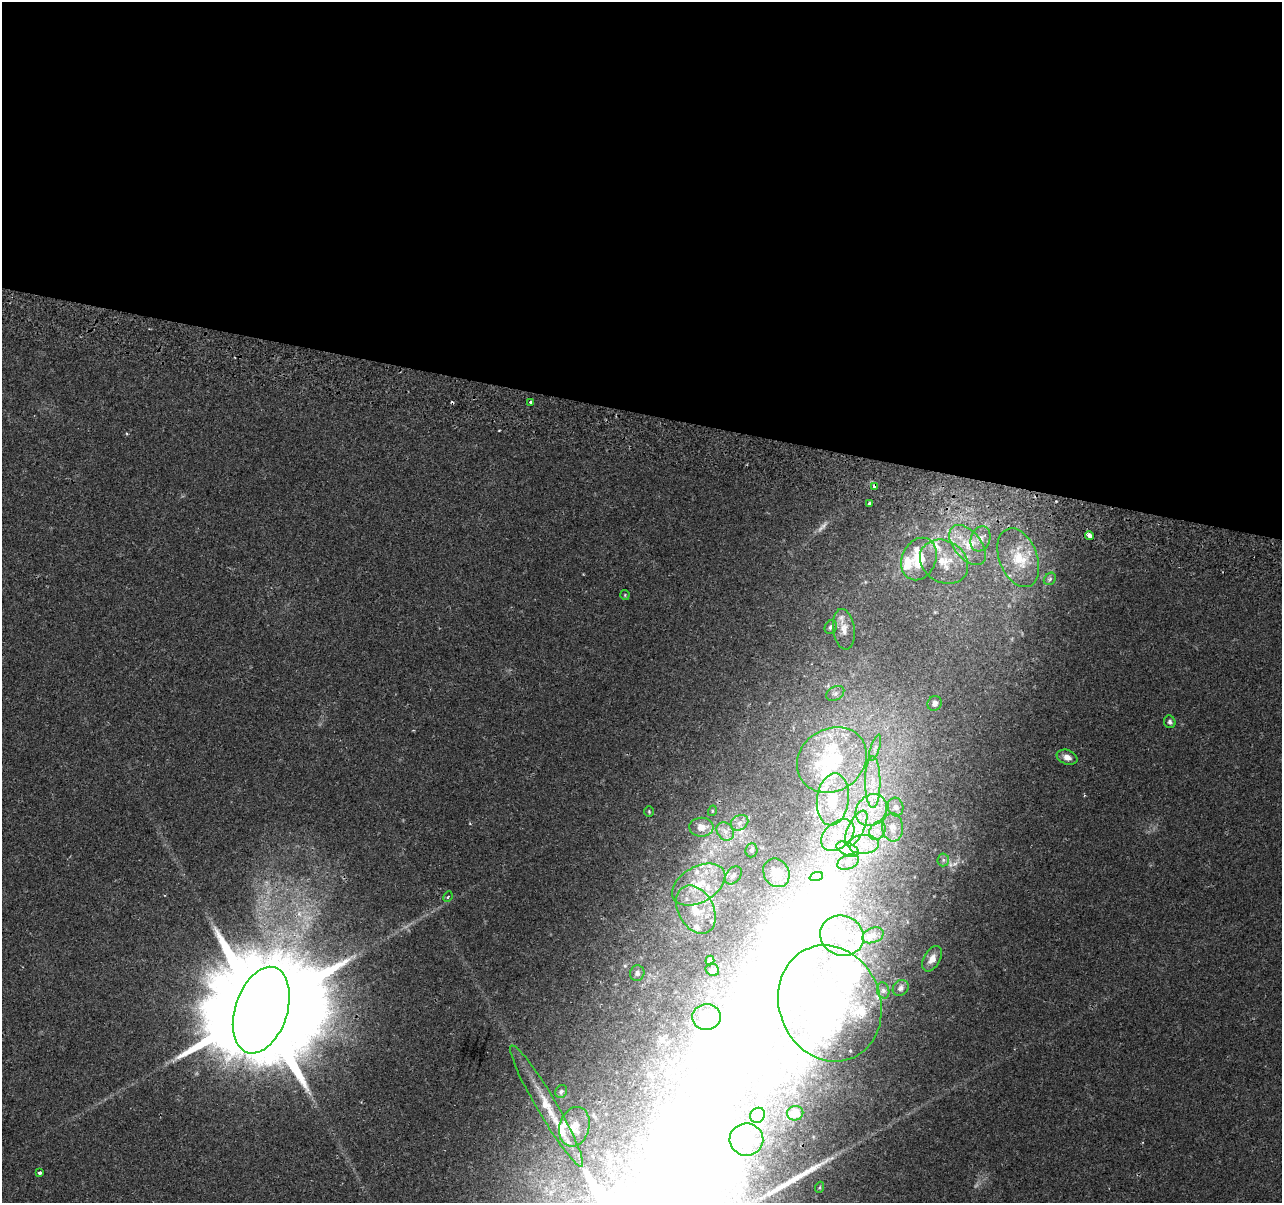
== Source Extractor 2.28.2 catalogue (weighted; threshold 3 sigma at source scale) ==
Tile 3 of 4 x 4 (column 3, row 1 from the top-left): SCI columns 2574-3853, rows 3874-5074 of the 5156 x 5407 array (HDU 1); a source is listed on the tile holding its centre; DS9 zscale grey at full resolution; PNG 1284 x 1205 px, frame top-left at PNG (2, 2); each listed source drawn as its Kron ellipse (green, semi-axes under 4 px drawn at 4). Shown black and unused: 34% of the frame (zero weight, under 2 of 3 exposures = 3% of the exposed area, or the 3 px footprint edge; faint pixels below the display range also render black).
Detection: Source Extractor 2.28.2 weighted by HDU 2 'WHT'; one run over the whole footprint, this tile lists its part. Background 0.117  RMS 0.0067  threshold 0.0302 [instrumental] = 3 sigma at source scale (4.5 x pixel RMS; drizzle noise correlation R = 1.50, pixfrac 1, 0.0396/0.0396 arcsec/px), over >= 5 px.
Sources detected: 101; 3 too faint to see at this stretch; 11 inside a brighter object's white glare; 2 cosmic-ray / hot-pixel residue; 1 long thin detection or spike segment (spike, bleed or trail) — neither listed nor drawn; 22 inside a brighter listed object's ellipse — not listed separately; the other 62 listed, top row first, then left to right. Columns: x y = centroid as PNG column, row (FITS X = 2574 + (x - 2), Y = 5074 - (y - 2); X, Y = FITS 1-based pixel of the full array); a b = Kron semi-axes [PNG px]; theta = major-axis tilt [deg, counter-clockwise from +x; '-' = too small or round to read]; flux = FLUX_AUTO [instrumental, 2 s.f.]
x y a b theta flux
530 402 3 3 - 2.2
875 486 4 3 - 6.9
869 503 4 3 - 1.6
1089 535 4 3 - 10
980 539 13 9 70 5.4
968 545 24 13 -50 16
1018 558 31 19 -69 23
919 559 22 17 66 25
944 562 25 20 -33 20
1050 579 7 5 47 1.4
625 595 5 4 - 0.8
831 627 7 6 - 1.9
844 629 20 10 -82 7.3
835 693 9 6 28 2.6
935 703 8 7 - 2.7
1170 722 6 5 - 1.7
875 748 14 4 71 3.1
1067 757 11 7 -20 4.4
832 760 36 31 34 60
873 782 26 7 -90 13
833 799 26 16 83 24
896 807 9 7 -76 3
871 810 17 14 47 16
712 811 5 3 - 0.62
649 812 5 4 - 0.84
739 823 9 7 32 3.3
701 827 12 9 1 7.7
892 827 14 10 -85 5.8
856 828 19 8 64 10
725 831 10 8 -53 4.3
877 831 10 7 57 4.7
838 835 19 13 41 15
863 844 15 9 3 9.5
848 849 12 6 -25 5.1
751 850 7 6 - 1.6
943 860 6 6 - 1.6
848 862 11 7 24 3.9
776 873 15 12 -58 13
733 875 10 7 49 2.7
816 877 7 4 18 2
699 884 29 17 30 26
448 897 5 4 - 0.9
696 910 26 17 -61 20
873 935 11 7 22 3.5
842 936 22 20 -22 31
932 959 14 8 61 5.6
710 961 5 4 - 2
712 970 7 6 - 1.7
637 973 8 7 - 2.4
901 988 9 7 47 2.6
883 990 8 6 -74 1.9
830 1003 59 50 -70 110
261 1010 45 26 72 27000
706 1017 14 13 - 8.4
561 1091 7 5 56 1.5
547 1106 70 10 -60 20
795 1113 8 7 - 9.3
758 1115 8 7 - 2.4
574 1127 20 15 74 11
746 1139 17 16 - 15
39 1173 4 3 - 2
820 1187 5 3 - 0.78
Overlapping masked pixels (flux is a lower limit): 1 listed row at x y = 875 486
Unlisted compact peaks at least as high as the median listed source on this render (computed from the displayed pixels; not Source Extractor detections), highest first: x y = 499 430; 127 434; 470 823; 625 966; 934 896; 583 574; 865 582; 907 922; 976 1186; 935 612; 361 1102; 406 927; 705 840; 413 730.